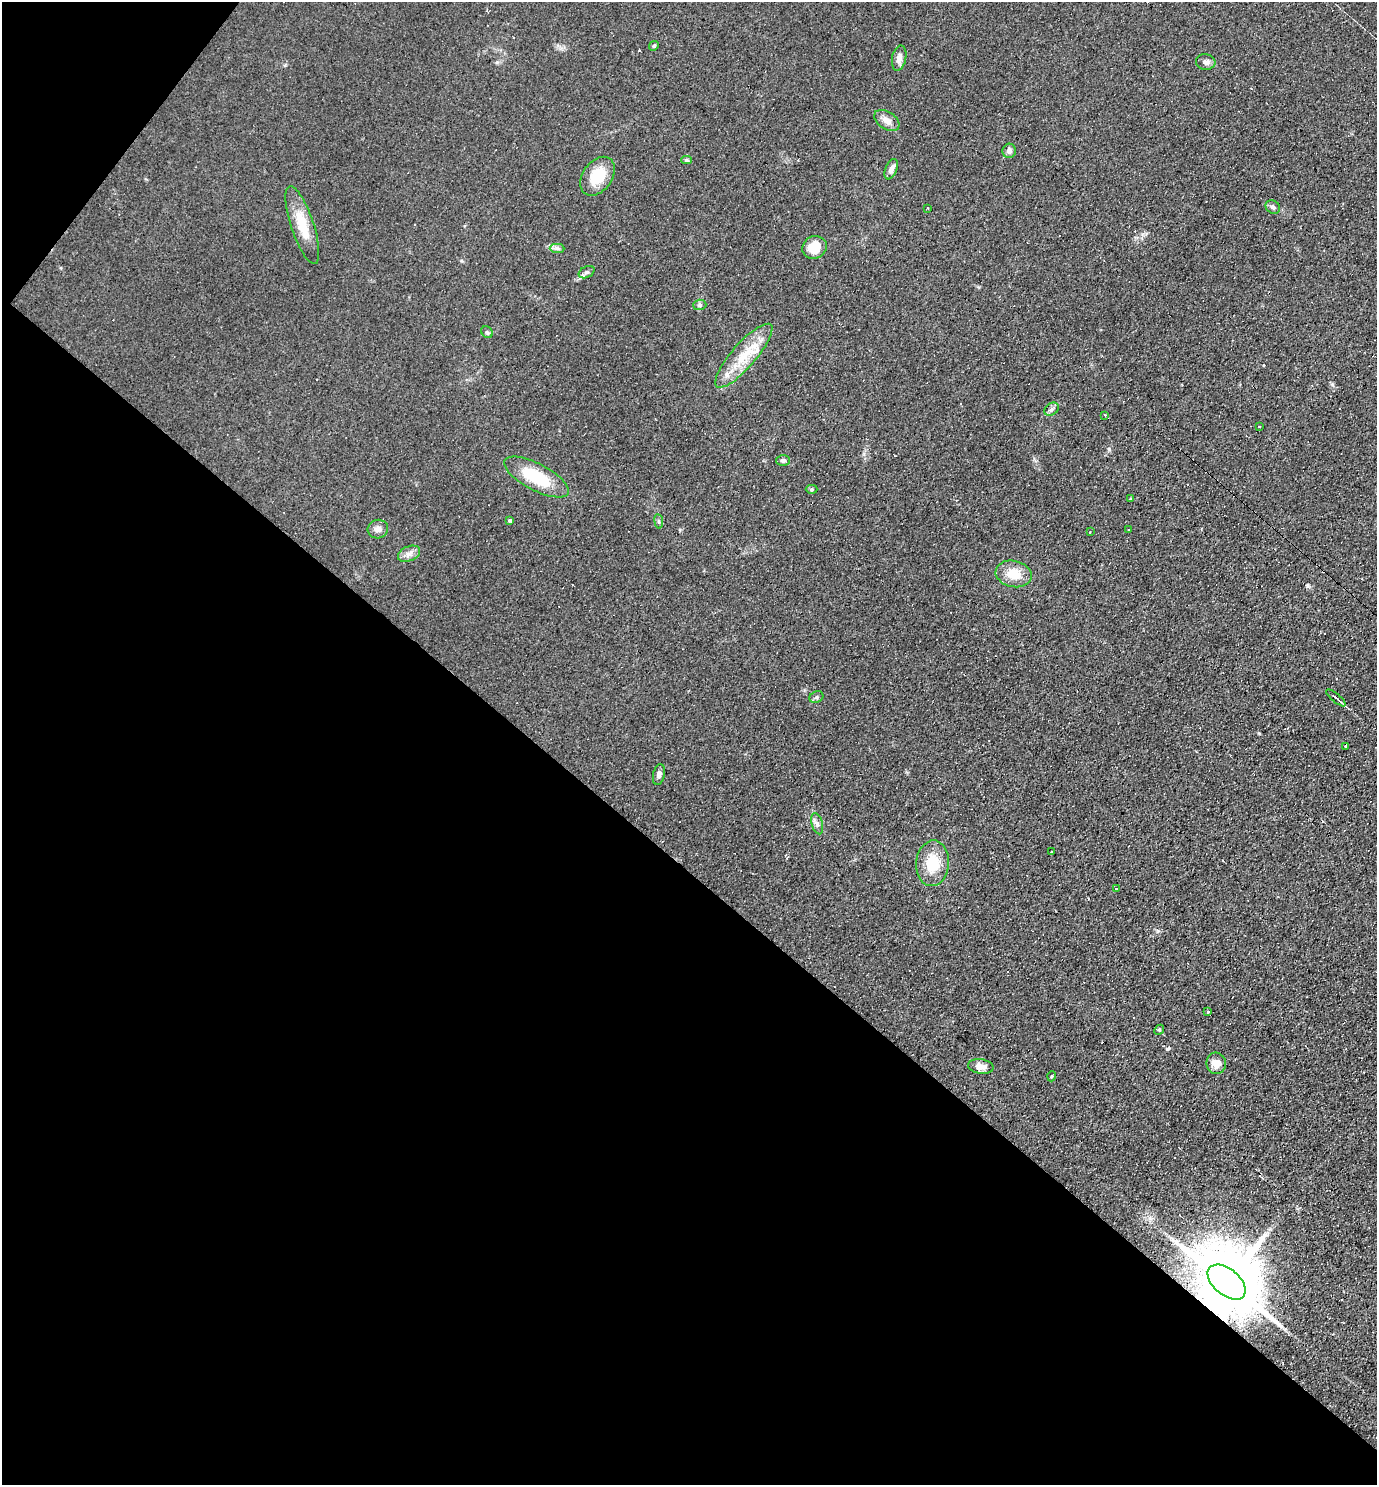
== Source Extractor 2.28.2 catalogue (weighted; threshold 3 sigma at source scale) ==
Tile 9 of 4 x 4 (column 1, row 3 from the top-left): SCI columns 149-1523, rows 1485-2967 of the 5940 x 5934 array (HDU 1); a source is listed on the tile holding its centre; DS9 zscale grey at full resolution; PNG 1379 x 1487 px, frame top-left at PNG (2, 2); each listed source drawn as its Kron ellipse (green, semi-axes under 4 px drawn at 4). Shown black and unused: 43% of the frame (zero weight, under 3 of 4 exposures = <1% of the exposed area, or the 3 px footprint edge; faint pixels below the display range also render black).
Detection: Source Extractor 2.28.2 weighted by HDU 2 'WHT'; one run over the whole footprint, this tile lists its part. Background 0.104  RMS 0.0098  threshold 0.0441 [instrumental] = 3 sigma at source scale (4.5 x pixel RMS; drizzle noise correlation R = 1.50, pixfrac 1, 0.05/0.05 arcsec/px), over >= 5 px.
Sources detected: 54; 1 inside a brighter object's white glare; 8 cosmic-ray / hot-pixel residue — neither listed nor drawn; the other 45 listed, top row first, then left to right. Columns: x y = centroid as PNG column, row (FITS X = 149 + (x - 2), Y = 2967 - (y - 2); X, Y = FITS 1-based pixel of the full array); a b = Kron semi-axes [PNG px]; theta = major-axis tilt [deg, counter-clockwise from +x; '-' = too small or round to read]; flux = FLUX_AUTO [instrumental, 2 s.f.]
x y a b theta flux
654 46 5 4 - 1.3
899 58 13 7 79 6.1
1206 62 10 8 -6 3.6
887 120 14 8 -33 7.4
1009 151 7 6 - 4
686 160 5 4 - 1.8
891 169 11 5 68 4.7
598 176 21 14 54 26
1273 207 8 6 -37 3.2
928 208 3 2 - 0.86
302 225 41 11 -72 26
814 247 12 11 - 17
557 248 7 4 -1 2.5
587 272 8 5 27 2.4
700 305 6 5 - 2.3
487 332 6 5 - 1.7
744 356 41 12 49 31
1051 409 8 6 36 2.6
1105 415 3 3 - 1.5
1259 427 2 2 - 0.93
783 460 7 5 -1 2.5
536 477 36 13 -27 44
812 489 6 4 0 1.5
1131 498 4 3 - 1.4
510 520 4 3 - 1.5
659 521 7 4 -82 1.6
378 529 10 9 - 4.9
1129 530 3 2 - 0.86
1090 532 3 2 - 0.8
409 554 11 7 22 5.3
1014 574 18 13 -13 18
816 697 7 5 23 2
1336 698 12 2 -40 3.2
1346 746 3 3 - 4.6
659 774 11 6 78 4
817 824 11 5 -75 3.5
1052 852 3 2 - 1
933 863 23 16 85 28
1116 889 3 2 - 0.98
1208 1012 3 3 - 2
1159 1030 5 4 - 1.2
1216 1063 11 9 -82 9.3
981 1066 13 7 -9 7.5
1052 1076 5 3 - 0.9
1227 1282 22 13 -40 10000
Overlapping masked pixels (flux is a lower limit): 1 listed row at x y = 1227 1282
Unlisted compact peaks at least as high as the median listed source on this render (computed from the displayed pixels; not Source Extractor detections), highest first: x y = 1167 1049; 1109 449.